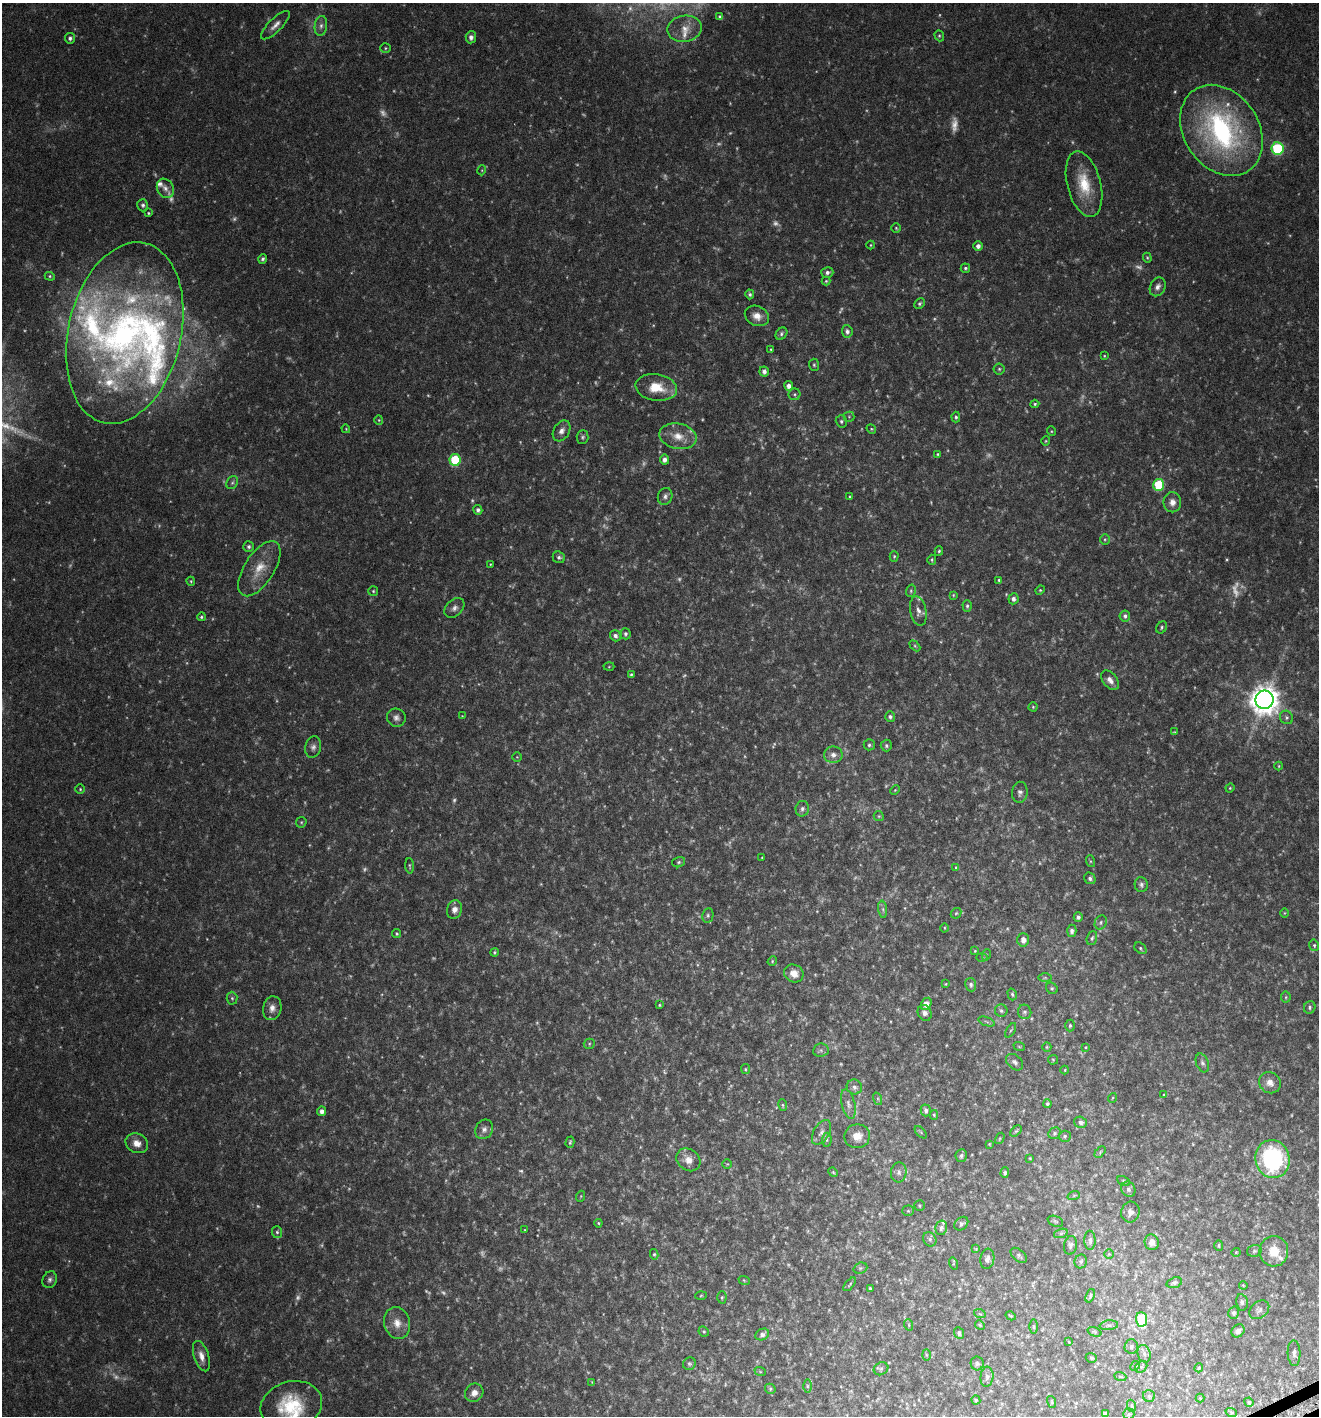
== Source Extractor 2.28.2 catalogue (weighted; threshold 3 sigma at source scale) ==
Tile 6 of 4 x 4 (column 2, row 2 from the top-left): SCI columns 1517-2833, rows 2867-4280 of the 5596 x 5729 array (HDU 1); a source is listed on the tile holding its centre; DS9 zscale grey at full resolution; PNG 1321 x 1418 px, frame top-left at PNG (2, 3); each listed source drawn as its Kron ellipse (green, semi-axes under 4 px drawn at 4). Shown black and unused: <1% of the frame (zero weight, under 3 of 6 exposures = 3% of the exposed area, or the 3 px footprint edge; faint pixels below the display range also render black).
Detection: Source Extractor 2.28.2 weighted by HDU 2 'WHT'; one run over the whole footprint, this tile lists its part. Background 0.0408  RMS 0.0042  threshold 0.017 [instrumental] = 3 sigma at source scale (4.09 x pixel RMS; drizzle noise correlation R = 1.36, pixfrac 0.8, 0.0396/0.0396 arcsec/px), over >= 5 px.
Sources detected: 374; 84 too faint to see at this stretch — neither listed nor drawn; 11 inside a brighter listed object's ellipse — not listed separately; the other 279 listed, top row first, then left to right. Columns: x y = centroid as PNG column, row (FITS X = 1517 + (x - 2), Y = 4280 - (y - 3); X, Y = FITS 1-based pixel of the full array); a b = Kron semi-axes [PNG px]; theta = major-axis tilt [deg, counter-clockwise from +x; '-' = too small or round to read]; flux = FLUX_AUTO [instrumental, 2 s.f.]
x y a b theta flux
720 17 4 4 - 0.94
275 25 19 6 45 2.5
321 26 10 6 82 1.5
685 29 17 13 11 4.9
939 36 5 4 - 0.53
471 37 6 5 - 1.5
70 38 5 5 - 0.99
385 48 5 4 - 0.47
1221 130 49 37 -56 76
1277 148 6 6 - 37
482 170 5 3 - 0.31
1084 184 33 17 -75 13
165 188 10 8 -60 1.8
143 205 6 5 - 0.83
148 213 4 3 - 0.39
896 228 5 4 - 0.46
871 245 4 4 - 0.35
978 246 5 4 - 1.5
1147 258 5 4 - 0.47
263 259 4 4 - 0.78
965 268 5 4 - 0.62
827 272 6 5 - 1.2
50 276 5 4 - 0.51
826 281 4 4 - 0.44
1158 287 10 7 65 1.8
750 294 5 4 - 0.74
919 304 5 4 - 0.67
757 316 12 9 -26 3.3
847 331 6 5 - 1.3
125 333 92 56 77 150
781 334 7 5 51 0.8
771 349 4 3 - 0.33
1104 356 4 4 - 0.34
814 365 6 5 - 0.62
999 369 5 5 - 0.62
764 371 5 5 - 1.5
789 386 4 4 - 1.9
656 387 21 13 -8 9
794 394 6 6 - 0.63
1035 404 4 4 - 0.53
849 417 5 5 - 0.55
956 417 5 4 - 0.64
379 420 4 4 - 0.37
841 421 6 5 - 0.8
346 429 4 3 - 0.31
871 429 5 4 - 0.4
562 431 11 8 60 2.1
1051 431 5 3 - 0.34
678 436 19 12 -12 5.6
583 437 7 6 - 0.77
1046 441 4 4 - 0.38
937 454 4 3 - 0.35
455 460 6 5 - 23
664 460 5 4 - 1.6
232 483 7 5 54 0.84
1159 485 6 5 - 23
665 496 8 7 - 1.3
850 497 3 3 - 0.33
1172 502 10 9 - 2.7
478 510 5 4 - 1.2
1105 539 5 5 - 0.52
249 547 5 5 - 0.84
939 551 5 4 - 0.55
894 556 5 4 - 0.5
559 557 6 5 - 0.94
932 560 5 4 - 0.43
490 564 4 3 - 0.27
259 569 31 15 57 8.4
999 580 4 4 - 0.54
191 581 5 3 - 0.42
1040 590 5 4 - 0.42
373 591 5 5 - 0.48
911 591 6 4 72 0.54
953 595 3 3 - 0.34
1013 599 5 5 - 1.3
967 606 6 4 -87 0.72
454 608 11 8 44 1.8
918 611 15 8 -78 2.2
1125 616 5 5 - 1
201 617 4 4 - 0.56
1162 627 6 5 - 0.61
625 634 6 5 - 0.98
615 636 6 5 - 1.3
915 646 6 4 -45 0.44
609 667 5 3 - 0.32
631 674 4 3 - 0.49
1110 680 11 7 -52 2.3
1265 700 9 9 - 560
1033 707 4 4 - 0.42
462 716 4 4 - 0.26
890 717 5 5 - 0.87
1286 717 7 6 - 0.86
396 718 9 9 - 1.6
1174 732 4 3 - 0.34
869 745 5 5 - 0.77
886 746 6 5 - 0.79
313 747 11 8 79 1.7
833 755 9 8 - 2
517 757 5 4 - 0.43
1279 766 4 4 - 0.36
1230 788 4 4 - 0.37
80 789 5 4 - 0.46
895 790 5 3 - 0.35
1020 792 10 7 82 1.6
802 809 8 6 79 1.3
879 816 5 4 - 0.45
301 822 6 5 - 0.52
762 858 3 2 - 0.25
1090 861 6 4 -71 0.46
679 862 6 5 - 0.63
410 866 7 3 -87 0.45
956 867 4 4 - 0.39
1090 878 6 5 - 1
1141 885 7 6 - 1
883 909 9 4 -82 0.86
454 910 9 7 73 2.3
956 913 6 4 43 0.56
1284 913 5 3 - 0.3
708 915 7 5 78 0.81
1078 917 5 4 - 0.95
1101 922 7 6 - 0.85
944 928 4 3 - 0.29
1072 931 6 4 88 1.2
397 934 4 4 - 0.51
1092 938 7 5 70 0.73
1023 940 7 6 - 2.5
1314 945 6 4 -77 0.6
1140 948 7 5 -43 0.64
975 951 4 4 - 0.35
494 952 4 4 - 0.48
986 955 6 3 71 0.32
982 957 5 3 - 0.36
772 961 5 4 - 0.42
794 973 10 8 -29 3.7
1045 978 6 4 0 0.57
946 984 3 3 - 0.31
971 985 7 5 -81 1
1052 988 6 5 - 0.59
1012 994 6 4 -73 0.57
1286 997 5 5 - 0.49
232 998 6 5 - 0.69
926 1004 6 5 - 3.6
659 1005 3 3 - 0.36
1310 1007 6 5 - 0.77
272 1008 12 9 77 2.5
1001 1011 6 6 - 0.84
1025 1012 7 6 - 1
925 1013 8 6 -63 1.5
987 1022 8 3 -19 0.7
1070 1025 6 4 88 0.59
1011 1030 8 3 59 0.49
589 1044 5 5 - 0.48
1019 1046 6 3 -20 0.34
1047 1047 5 4 - 0.39
1086 1047 3 3 - 0.3
821 1050 8 6 8 1
1053 1060 5 5 - 0.38
1015 1062 10 7 -42 1.2
1202 1063 10 6 -69 1.1
745 1069 5 4 - 0.44
1065 1070 4 4 - 0.31
1270 1083 11 10 - 2.7
854 1087 8 7 - 1.6
1164 1095 4 3 - 0.32
1112 1098 5 3 - 0.27
878 1099 6 4 -72 0.61
848 1104 15 6 -76 2
1047 1104 4 4 - 0.69
783 1105 6 4 -81 0.53
926 1110 6 5 - 1.1
322 1111 5 4 - 1.8
934 1115 5 4 - 0.44
1080 1122 6 5 - 0.96
484 1129 10 8 59 1.7
1016 1131 7 4 44 0.54
821 1132 13 8 60 1.9
921 1132 7 3 -46 0.44
1055 1133 6 5 - 0.75
857 1136 13 12 - 4.7
1065 1136 6 5 - 0.7
1000 1138 6 3 59 0.39
827 1140 7 5 83 0.7
570 1142 6 3 74 0.5
137 1143 11 9 -26 3.1
989 1144 3 3 - 0.3
1100 1152 7 4 47 0.51
961 1156 6 5 - 0.9
1030 1158 4 4 - 0.3
1272 1159 19 17 -77 49
688 1160 13 10 -38 3.2
727 1164 5 4 - 0.39
833 1172 5 4 - 0.4
899 1172 10 8 84 1.5
1005 1173 5 4 - 0.84
1123 1181 6 4 -29 0.53
1128 1189 8 6 -58 1.1
1074 1195 6 4 19 0.53
581 1196 5 3 - 0.35
919 1206 5 5 - 0.42
908 1211 5 5 - 0.47
1130 1212 10 9 - 1.7
1055 1221 8 5 -20 0.64
598 1223 4 4 - 0.43
961 1224 8 6 45 0.95
941 1228 7 6 - 1.1
525 1230 4 3 - 0.25
277 1232 6 5 - 0.68
1061 1233 7 4 19 0.73
930 1239 7 6 - 0.99
1090 1240 9 5 -89 1.1
1152 1242 8 7 - 2
1070 1245 9 6 82 1.2
1219 1245 5 4 - 0.48
976 1249 4 4 - 0.37
1254 1251 7 5 16 0.72
1274 1251 15 14 - 6.2
1236 1252 4 4 - 0.35
654 1254 5 4 - 0.52
1109 1254 5 4 - 0.38
1019 1255 10 5 -40 0.85
987 1259 10 7 81 1.5
1081 1261 7 6 - 0.77
953 1264 6 3 -74 0.38
860 1268 7 5 21 0.71
50 1280 9 7 65 1.2
744 1280 6 3 -20 0.35
1174 1283 8 5 19 0.86
850 1284 8 3 51 0.45
1243 1285 4 3 - 0.3
870 1288 3 3 - 0.61
701 1296 6 3 3 0.37
1090 1296 7 4 69 0.66
722 1297 6 4 88 0.55
1242 1302 8 5 -79 0.83
1259 1310 11 8 38 1.4
1234 1313 6 5 - 0.92
980 1314 6 3 -18 0.39
1011 1316 5 3 - 0.36
1142 1319 7 5 -85 20
397 1323 16 13 -75 4.6
909 1325 6 3 -72 0.38
980 1325 5 4 - 0.41
1109 1325 9 5 6 0.94
1033 1327 7 3 -90 0.46
704 1331 5 4 - 0.55
1238 1331 7 6 - 1.6
1094 1332 7 4 -20 0.53
959 1333 6 5 - 0.93
762 1334 7 5 26 1.3
1069 1342 4 3 - 0.32
1131 1346 7 7 - 0.99
1294 1353 13 6 -87 1.4
1144 1354 9 6 -74 1.5
926 1355 6 4 -88 0.43
201 1356 16 7 -71 2.9
1091 1358 6 5 - 0.61
977 1363 7 6 - 0.87
689 1364 6 6 - 0.75
1135 1366 5 4 - 0.45
1141 1367 7 5 44 0.78
1199 1368 4 3 - 0.42
881 1369 7 6 - 0.79
760 1371 6 3 -20 0.44
1120 1376 6 3 -19 0.47
987 1377 10 6 85 1.3
592 1382 4 4 - 0.29
807 1386 6 4 -90 0.58
770 1389 5 5 - 0.53
474 1393 10 8 44 2.7
1149 1396 6 6 - 0.76
1200 1398 4 4 - 0.34
976 1400 4 4 - 0.54
1052 1402 6 4 -73 0.41
1249 1402 5 4 - 0.55
291 1406 31 24 16 20
1132 1406 6 4 -71 0.46
1231 1412 6 3 -19 0.53
1106 1413 4 3 - 0.74
1129 1414 5 5 - 0.62
Isophote crosses this tile's border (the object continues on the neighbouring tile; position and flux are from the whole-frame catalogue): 1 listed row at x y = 291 1406
Unlisted compact peaks at least as high as the median listed source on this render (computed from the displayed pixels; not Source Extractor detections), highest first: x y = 1227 560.